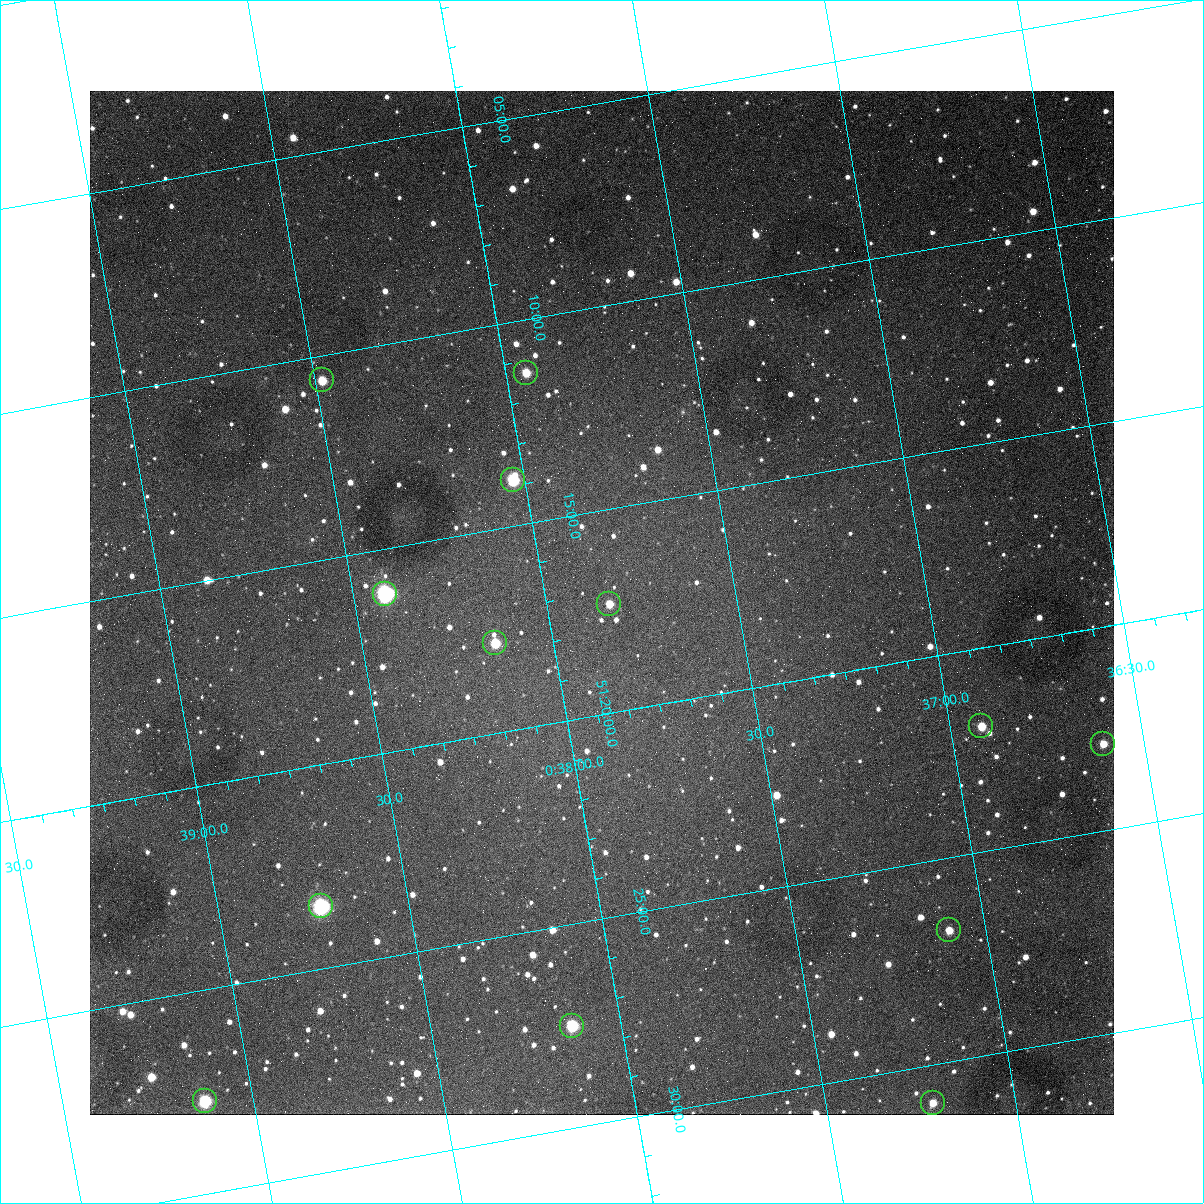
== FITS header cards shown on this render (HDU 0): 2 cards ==
NAXIS1  =                 1024
NAXIS2  =                 1024

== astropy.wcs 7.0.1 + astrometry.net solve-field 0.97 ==
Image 1024 x 1024 px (HDU 0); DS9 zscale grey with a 90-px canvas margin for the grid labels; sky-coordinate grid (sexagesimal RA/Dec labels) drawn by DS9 from the SOLVED WCS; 13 Tycho-2 reference stars matched to detected sources circled (green)
Header WCS: none
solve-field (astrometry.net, Tycho-2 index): SOLVED blind (the file carries no WCS)
Solved WCS: RA---TAN-SIP/DEC--TAN-SIP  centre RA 00:37:51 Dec +51:17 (9.46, +51.29 deg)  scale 1.49 arcsec/px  FOV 25.5' x 25.5'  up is -170 deg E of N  parity flipped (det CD > 0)
(file carries no celestial WCS; the grid is the blind solution)
Tycho-2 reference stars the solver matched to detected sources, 13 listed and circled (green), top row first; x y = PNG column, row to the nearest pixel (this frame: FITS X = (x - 90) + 1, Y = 1024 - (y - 91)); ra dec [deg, ICRS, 3 dp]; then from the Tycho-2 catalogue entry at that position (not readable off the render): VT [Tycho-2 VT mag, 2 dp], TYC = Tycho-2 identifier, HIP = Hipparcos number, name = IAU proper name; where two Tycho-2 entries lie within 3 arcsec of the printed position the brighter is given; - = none
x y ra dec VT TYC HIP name
526 373 9.486 +51.188 10.87 3261-2086-1 - -
322 380 9.620 +51.177 10.71 3261-2090-1 - -
513 480 9.507 +51.231 9.24 3261-2068-1 - -
385 594 9.604 +51.268 7.70 3261-1879-1 3018 -
609 604 9.459 +51.289 11.04 3261-1703-1 - -
495 643 9.538 +51.296 10.24 3261-1493-1 - -
981 726 9.229 +51.365 11.03 3261-2198-1 - -
1103 744 9.152 +51.381 11.06 3261-1519-1 - -
321 906 9.683 +51.391 7.88 3261-1837-1 - -
949 930 9.274 +51.446 10.91 3261-1253-1 - -
572 1026 9.532 +51.458 9.03 3261-1423-1 - -
205 1101 9.782 +51.462 9.45 3261-1155-1 - -
933 1103 9.305 +51.516 11.13 3261-2117-1 - -